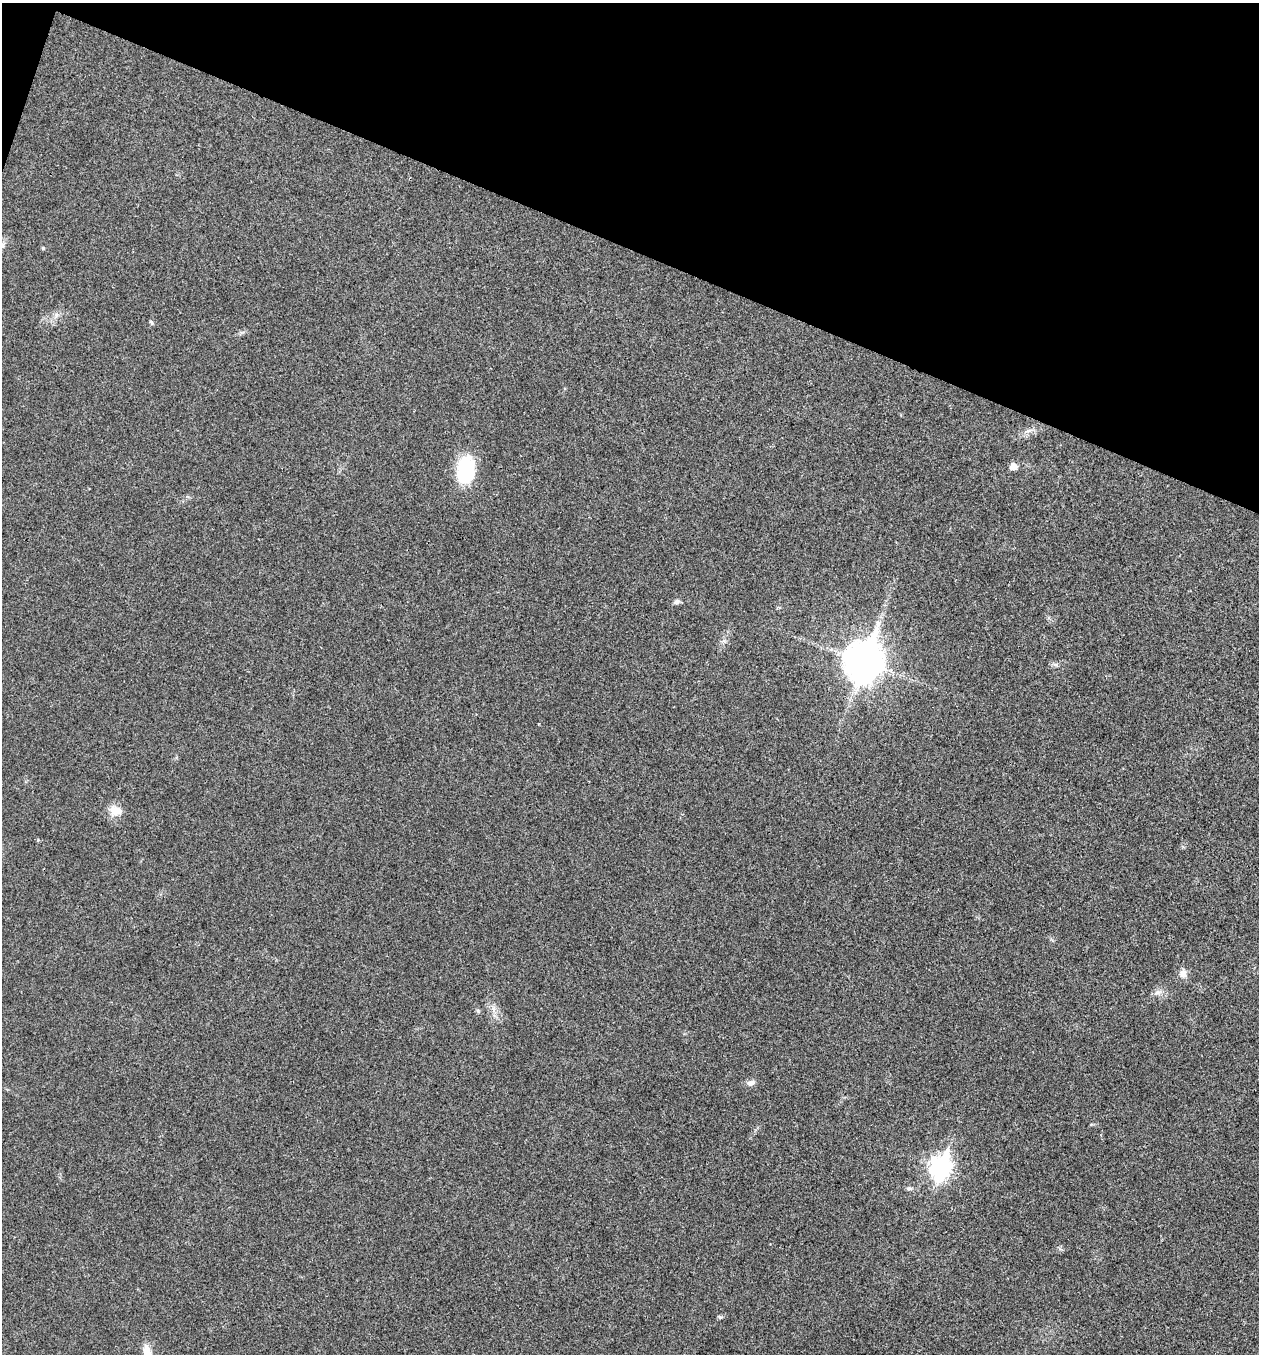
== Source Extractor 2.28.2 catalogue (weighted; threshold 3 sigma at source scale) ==
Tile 2 of 4 x 4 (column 2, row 1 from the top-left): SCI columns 1394-2650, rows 4064-5415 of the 5431 x 5417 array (HDU 1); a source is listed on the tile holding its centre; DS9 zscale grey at full resolution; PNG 1261 x 1356 px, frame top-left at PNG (2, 3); no overlay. Shown black and unused: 19% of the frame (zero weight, under 3 of 4 exposures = <1% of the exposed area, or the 3 px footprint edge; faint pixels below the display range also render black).
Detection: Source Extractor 2.28.2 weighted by HDU 2 'WHT'; one run over the whole footprint, this tile lists its part. Background 0.0241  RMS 0.0054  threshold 0.0241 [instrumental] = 3 sigma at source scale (4.5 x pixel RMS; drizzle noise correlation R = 1.50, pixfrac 1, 0.05/0.05 arcsec/px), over >= 5 px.
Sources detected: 17; all 17 listed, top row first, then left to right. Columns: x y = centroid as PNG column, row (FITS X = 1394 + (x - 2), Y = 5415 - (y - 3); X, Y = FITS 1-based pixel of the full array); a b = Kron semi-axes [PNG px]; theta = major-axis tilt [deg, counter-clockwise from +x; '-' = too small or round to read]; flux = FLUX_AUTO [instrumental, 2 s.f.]
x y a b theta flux
2 246 13 7 48 2.6
56 315 7 5 46 1.5
151 322 7 3 -54 0.76
1029 431 9 5 19 1.9
1013 466 8 7 - 3.5
466 470 29 19 82 33
677 602 8 7 - 1.5
864 661 15 12 70 1200
115 811 17 13 -7 6.5
1183 973 10 9 - 3.3
1158 992 9 7 2 2.2
494 1009 7 5 -89 1.7
751 1083 10 7 18 2.5
940 1168 10 8 71 290
909 1188 7 5 28 1.1
720 1317 6 5 - 0.8
147 1353 23 9 -74 7.8
Isophote crosses this tile's border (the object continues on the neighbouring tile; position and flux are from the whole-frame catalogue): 2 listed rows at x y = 2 246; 147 1353
Unlisted compact peaks at least as high as the median listed source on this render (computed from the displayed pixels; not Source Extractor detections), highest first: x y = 43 248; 478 1011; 1056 665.